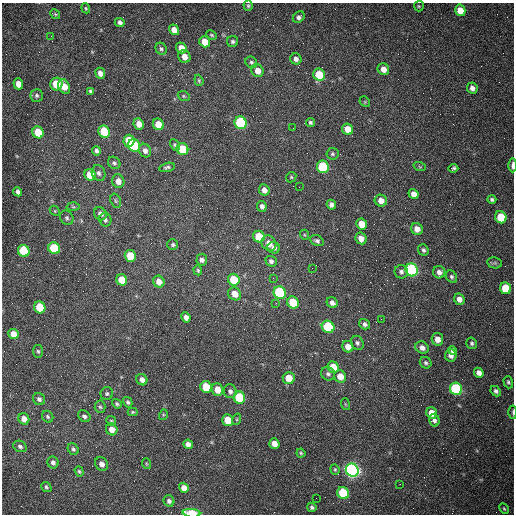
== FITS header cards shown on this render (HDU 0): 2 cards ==
NAXIS1  =                  512 /fastest changing axis
NAXIS2  =                  512 /next to fastest changing axis

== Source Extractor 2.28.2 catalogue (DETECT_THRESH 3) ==
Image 512 x 512 px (HDU 0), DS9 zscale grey, 1 PNG px = 1 image px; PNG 516 x 516 px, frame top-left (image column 1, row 512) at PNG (2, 3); each listed source drawn as its Kron ellipse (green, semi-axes under 4 px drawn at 4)
Background 1480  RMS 22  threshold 66.4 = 3 sigma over >= 5 px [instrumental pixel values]
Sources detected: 169; all 169 listed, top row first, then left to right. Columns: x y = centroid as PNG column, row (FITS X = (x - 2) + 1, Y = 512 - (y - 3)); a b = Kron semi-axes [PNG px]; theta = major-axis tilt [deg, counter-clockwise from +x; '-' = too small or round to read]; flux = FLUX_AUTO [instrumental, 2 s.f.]
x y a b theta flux
248 6 5 4 - 2000
419 6 5 5 - 1600
86 8 5 4 - 1600
460 10 6 5 - 18000
55 14 5 4 - 1800
299 17 6 5 - 4800
120 22 5 4 - 4500
174 30 5 5 - 11000
212 35 5 3 - 1700
51 36 3 2 - 1400
233 41 5 5 - 3200
205 42 6 5 - 21000
181 48 5 5 - 14000
161 49 6 5 - 3100
184 57 6 6 - 11000
296 59 6 5 - 5300
251 62 6 5 - 2900
383 69 6 5 - 12000
258 71 7 6 - 13000
100 73 5 5 - 8000
319 75 6 5 - 39000
199 80 6 4 -71 1900
18 84 5 5 - 13000
56 84 6 6 - 35000
64 86 8 5 -65 16000
472 88 6 5 - 6600
91 91 4 3 - 2800
37 95 6 6 - 3500
184 96 6 4 -22 2100
365 102 6 4 -47 1700
241 123 6 6 - 150000
310 123 5 4 - 2800
139 124 6 5 - 11000
158 124 6 5 - 22000
293 128 2 2 - 680
348 129 6 5 - 20000
38 132 6 5 - 32000
104 132 6 5 - 65000
129 141 6 5 - 44000
134 145 6 6 - 110000
175 145 6 4 -62 2700
182 149 6 5 - 50000
96 151 5 4 - 3900
145 151 7 6 - 6700
332 154 6 6 - 2500
114 163 7 5 -43 3300
512 165 7 3 89 7300
167 167 8 4 13 3200
323 167 6 6 - 110000
420 167 6 4 -19 1600
453 168 5 4 - 3000
99 173 8 6 -71 4700
90 175 6 5 - 33000
291 177 5 4 - 1900
118 181 7 6 - 9800
299 187 2 2 - 990
264 190 6 5 - 8700
18 192 5 4 - 5200
414 194 5 4 - 8800
492 199 4 4 - 2900
116 201 7 5 -72 2600
381 201 6 5 - 11000
331 205 5 4 - 5600
262 206 5 4 - 5100
73 207 6 4 -2 2200
55 211 6 4 -47 1700
100 214 7 6 - 6400
501 217 6 5 - 39000
67 218 7 6 - 3300
105 220 7 6 - 3800
362 224 6 5 - 25000
417 229 6 5 - 11000
305 235 5 3 - 1300
259 237 6 5 - 43000
361 238 6 5 - 11000
317 241 7 5 -27 3700
269 243 8 7 - 13000
173 245 5 5 - 2500
54 248 6 5 - 99000
274 248 6 5 - 6100
423 250 6 5 - 3300
24 251 6 5 - 84000
130 256 6 5 - 37000
202 260 6 5 - 5200
271 261 6 5 - 4400
495 263 7 5 -10 3000
312 268 2 2 - 590
198 270 5 4 - 1900
412 270 6 6 - 280000
401 272 7 6 - 4600
439 272 6 6 - 6500
452 277 6 5 - 3000
273 278 2 2 - 840
122 280 6 5 - 31000
234 280 6 5 - 42000
159 282 6 5 - 11000
505 288 6 5 - 43000
280 293 6 6 - 200000
235 294 7 6 - 17000
459 299 6 5 - 8900
276 303 3 3 - 1600
293 303 6 5 - 50000
332 303 6 5 - 6300
40 307 6 5 - 54000
186 317 5 4 - 7400
381 319 2 2 - 880
364 324 6 5 - 4700
328 327 6 6 - 110000
13 334 5 5 - 17000
437 339 6 5 - 11000
357 343 7 6 - 3900
472 343 6 5 - 3000
348 347 6 5 - 15000
422 348 7 6 - 8400
38 351 6 5 - 2600
453 351 4 4 - 4200
451 355 6 5 - 7800
426 363 6 5 - 3000
333 367 6 5 - 26000
479 373 5 4 - 7200
328 374 7 6 - 3900
340 376 6 5 - 16000
289 378 6 6 - 21000
142 380 6 5 - 6400
508 382 6 4 -71 2500
206 387 6 5 - 49000
456 389 6 6 - 170000
217 390 6 5 - 17000
230 391 7 6 - 5000
496 391 6 4 -47 3600
107 394 6 6 - 3000
239 398 6 5 - 99000
39 399 6 5 - 4200
128 402 5 4 - 3000
117 404 5 4 - 2400
345 404 6 3 -71 1600
100 407 6 5 - 2900
133 412 5 4 - 1900
513 412 6 3 -89 1700
432 413 6 5 - 20000
163 415 5 3 - 1700
84 416 7 5 -40 4300
48 417 6 5 - 2600
24 419 6 5 - 10000
237 419 6 4 72 1600
228 420 6 5 - 28000
434 420 6 5 - 4600
111 421 5 4 - 1800
112 429 6 5 - 13000
188 444 5 4 - 8200
274 444 5 5 - 13000
20 446 7 5 -27 3900
73 449 6 5 - 2900
301 453 4 4 - 2000
53 462 6 5 - 4600
102 464 7 6 - 8300
147 464 5 3 - 1500
335 469 5 4 - 2100
352 470 7 6 - 720000
79 471 5 4 - 2000
400 484 2 2 - 730
46 487 5 4 - 2500
184 488 5 4 - 13000
343 493 6 5 - 91000
316 498 2 2 - 3300
169 501 6 5 - 4400
312 507 5 4 - 2700
504 509 6 3 -62 1800
191 513 9 4 -5 44000
At the frame edge (FLAGS 8, measured only in part): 3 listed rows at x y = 512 165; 513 412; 191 513